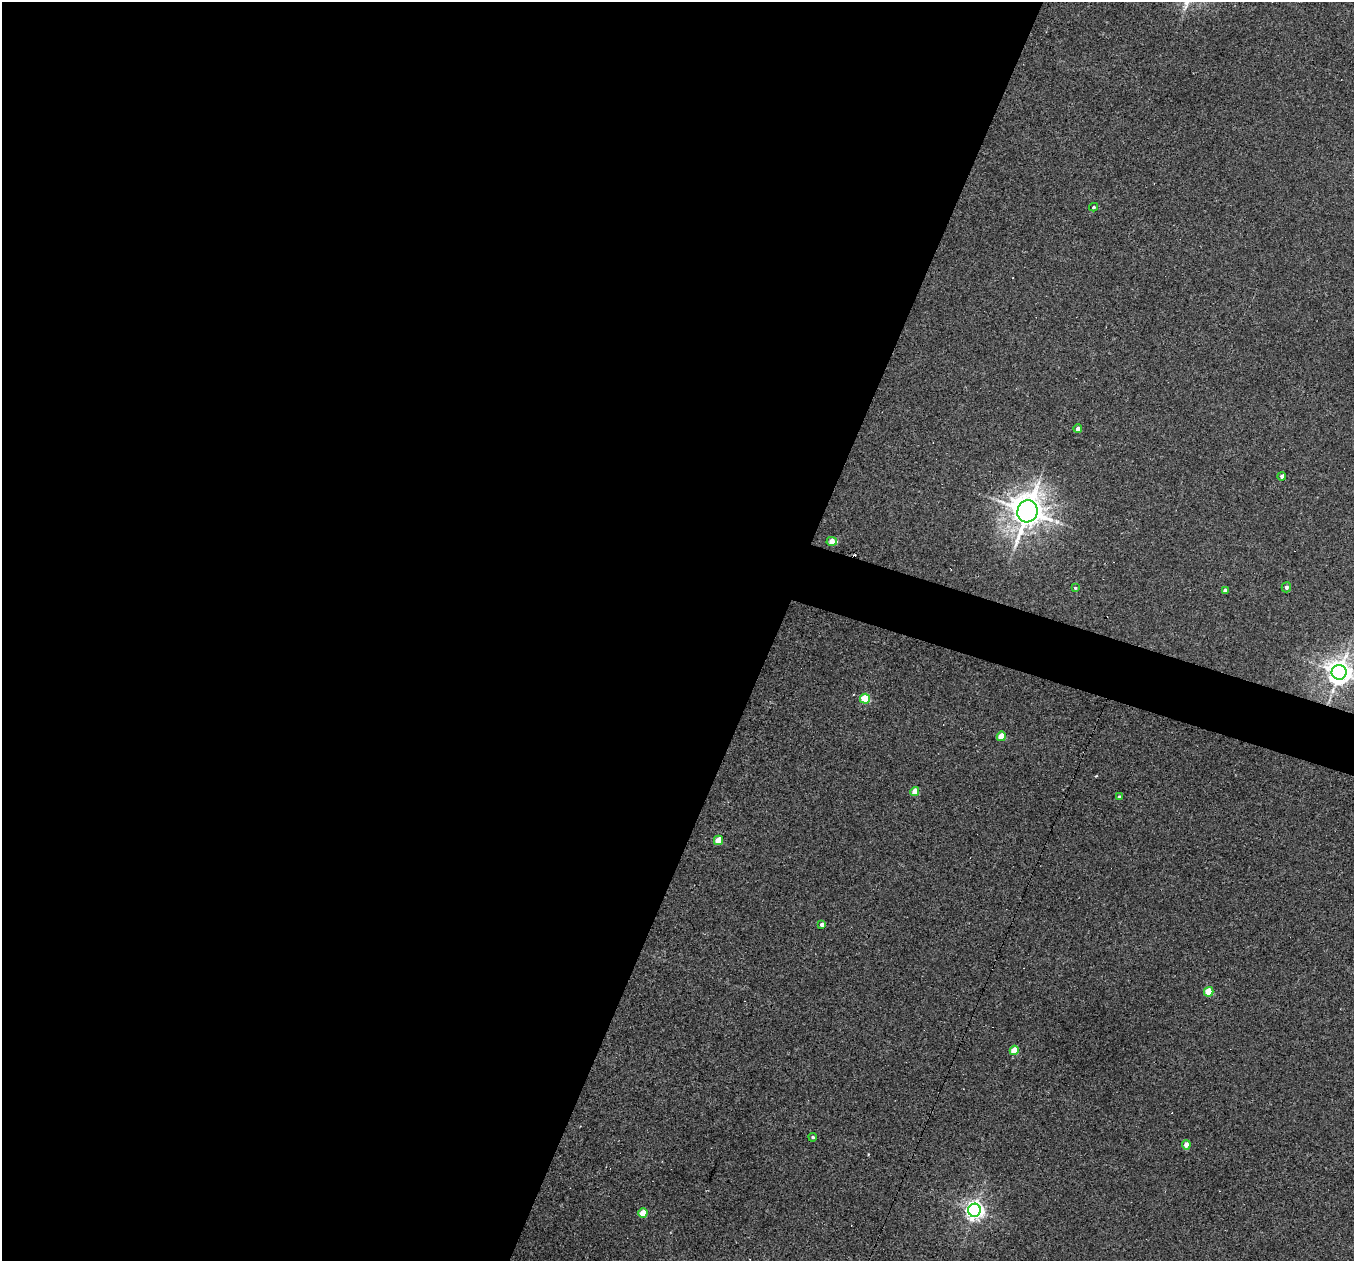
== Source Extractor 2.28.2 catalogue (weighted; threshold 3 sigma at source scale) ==
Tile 5 of 4 x 4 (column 1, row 2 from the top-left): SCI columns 1-1352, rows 2650-3908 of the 5421 x 5435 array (HDU 1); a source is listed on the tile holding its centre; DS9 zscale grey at full resolution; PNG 1356 x 1263 px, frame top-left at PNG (2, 2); each listed source drawn as its Kron ellipse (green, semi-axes under 4 px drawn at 4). Shown black and unused: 59% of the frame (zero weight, under 3 of 4 exposures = <1% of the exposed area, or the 3 px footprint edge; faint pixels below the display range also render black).
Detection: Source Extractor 2.28.2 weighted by HDU 2 'WHT'; one run over the whole footprint, this tile lists its part. Background 0.0283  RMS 0.0036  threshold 0.0162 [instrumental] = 3 sigma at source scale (4.5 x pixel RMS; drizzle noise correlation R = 1.50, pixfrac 1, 0.05/0.05 arcsec/px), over >= 5 px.
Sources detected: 23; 2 cosmic-ray / hot-pixel residue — neither listed nor drawn; the other 21 listed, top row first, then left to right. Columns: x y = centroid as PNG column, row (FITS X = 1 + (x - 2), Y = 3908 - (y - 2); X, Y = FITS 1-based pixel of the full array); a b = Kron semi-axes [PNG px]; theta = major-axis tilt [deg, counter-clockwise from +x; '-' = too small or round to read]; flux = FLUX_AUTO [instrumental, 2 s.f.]
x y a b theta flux
1094 207 4 3 - 0.45
1078 429 4 4 - 1.7
1282 476 4 4 - 0.89
1027 511 11 10 - 590
832 541 5 4 - 3.7
1286 587 5 4 - 1
1075 588 4 3 - 0.36
1225 590 4 3 - 1.2
1339 672 7 7 - 330
865 699 5 5 - 15
1001 736 4 4 - 7.6
915 792 4 4 - 5.2
1119 796 3 3 - 0.37
718 840 5 4 - 7.3
822 924 4 4 - 1.2
1209 992 5 4 - 11
1014 1050 5 4 - 7.4
813 1137 4 3 - 0.53
1186 1145 4 4 - 2.5
974 1210 6 6 - 160
643 1213 5 4 - 7.2
Isophote crosses this tile's border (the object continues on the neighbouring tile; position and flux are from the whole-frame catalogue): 1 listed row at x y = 1339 672